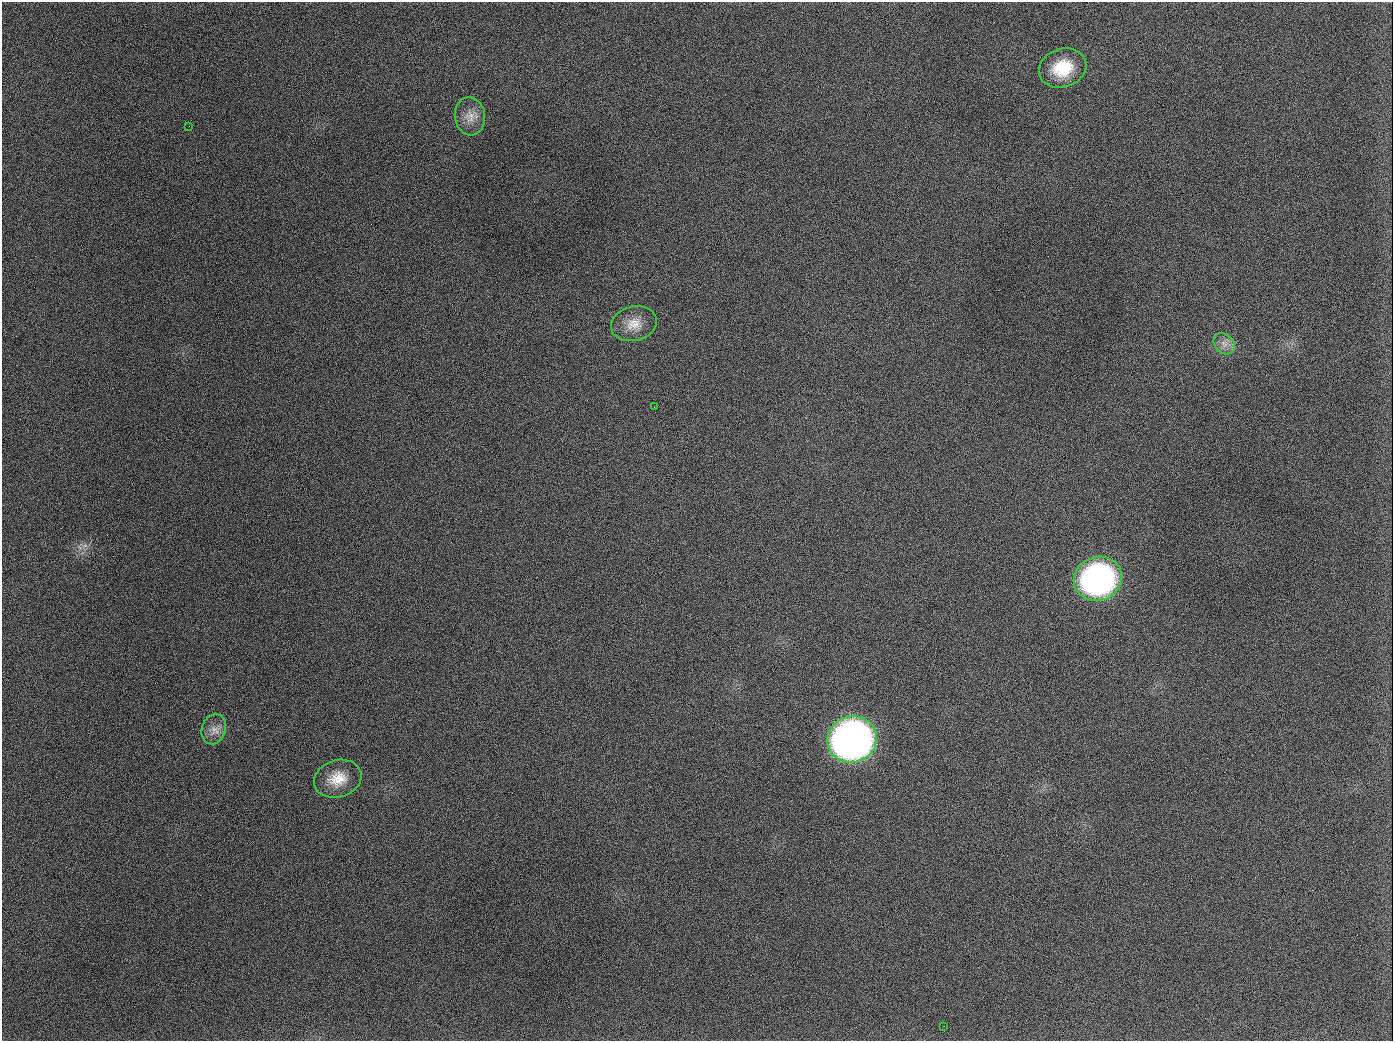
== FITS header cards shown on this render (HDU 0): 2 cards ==
NAXIS1  =                 1391
NAXIS2  =                 1039

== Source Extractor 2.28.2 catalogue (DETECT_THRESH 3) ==
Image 1391 x 1039 px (HDU 0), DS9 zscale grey, 1 PNG px = 1 image px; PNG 1395 x 1043 px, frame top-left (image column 1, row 1039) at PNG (2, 2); each listed source drawn as its Kron ellipse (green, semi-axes under 4 px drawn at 4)
Background 1990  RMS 81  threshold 244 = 3 sigma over >= 5 px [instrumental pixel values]
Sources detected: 11; all 11 listed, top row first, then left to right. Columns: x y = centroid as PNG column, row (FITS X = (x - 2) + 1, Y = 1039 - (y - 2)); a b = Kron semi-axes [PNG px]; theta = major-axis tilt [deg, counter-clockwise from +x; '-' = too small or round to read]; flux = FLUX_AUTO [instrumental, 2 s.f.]
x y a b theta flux
1063 68 24 19 19 2.2e+05
470 116 19 15 -84 7.4e+04
189 126 2 2 - 6.3e+03
634 324 23 17 14 9.7e+04
1224 344 12 9 -44 4.0e+04
654 407 2 2 - 3.9e+03
1098 579 24 22 18 1.8e+06
214 729 15 12 71 5.2e+04
852 739 25 23 18 4.1e+06
338 779 24 18 17 1.3e+05
944 1026 3 2 - 4.6e+03